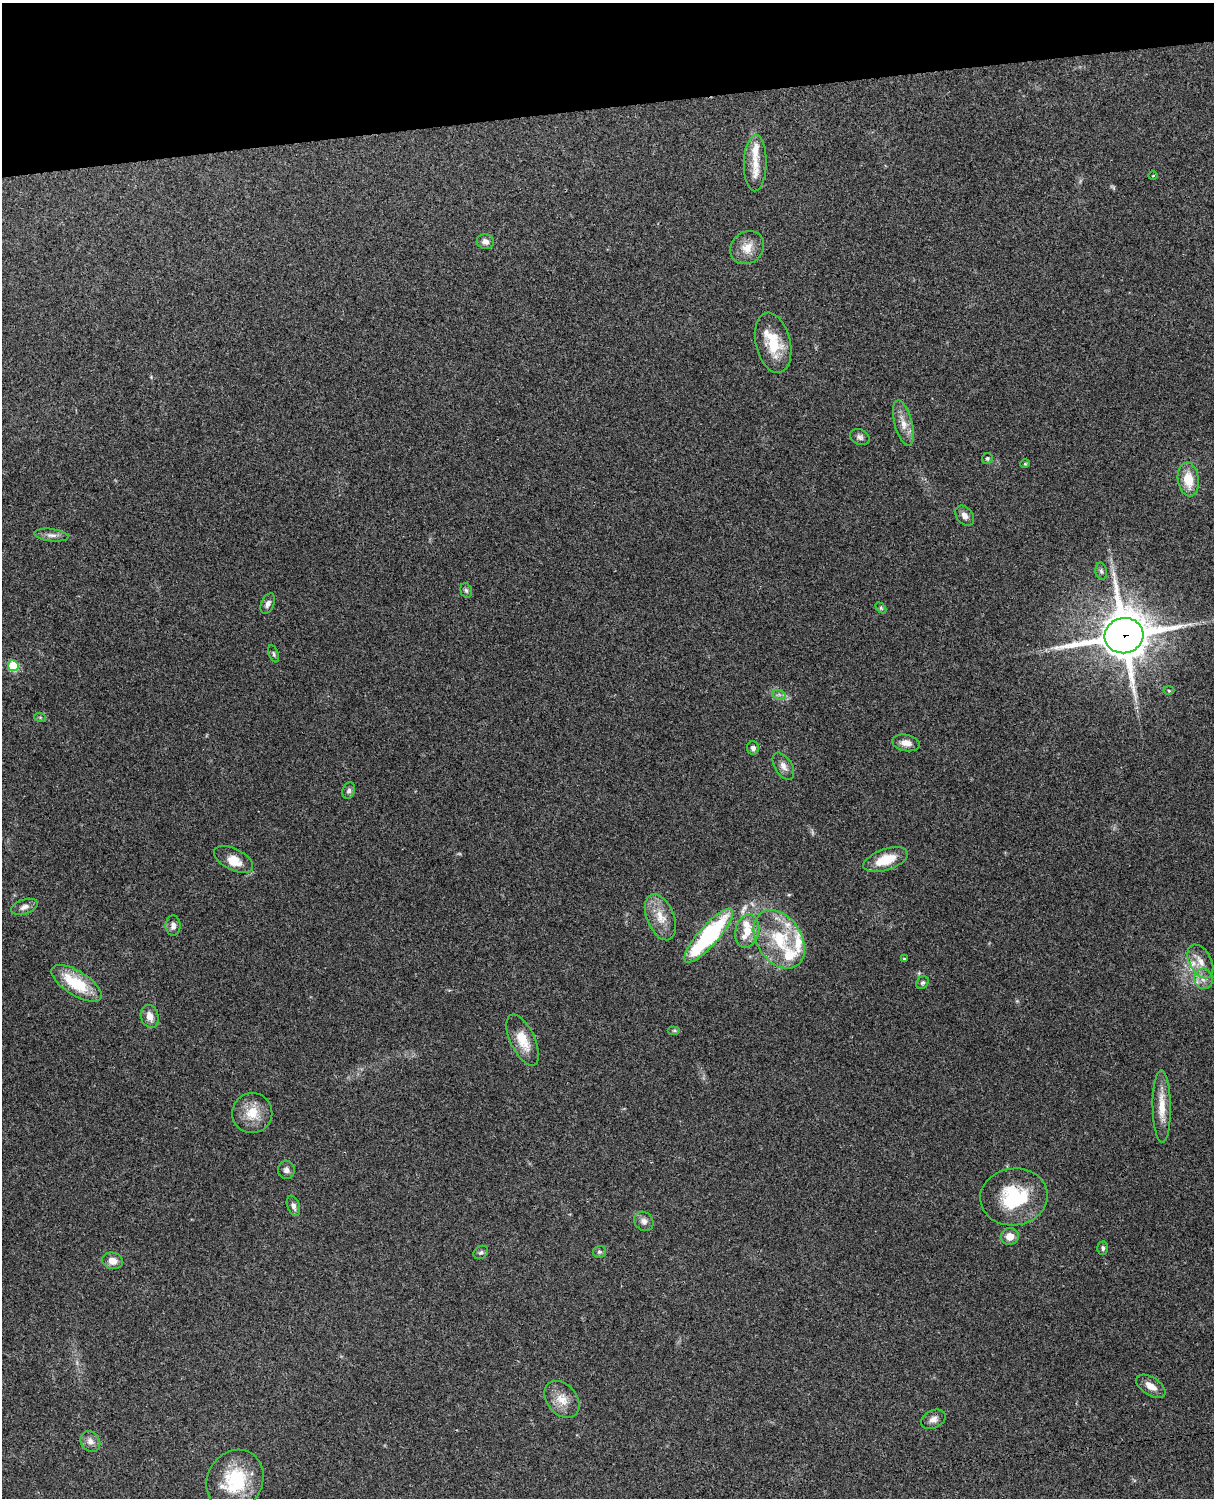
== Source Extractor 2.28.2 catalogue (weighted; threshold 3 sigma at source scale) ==
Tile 3 of 4 x 3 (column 3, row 1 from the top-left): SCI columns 2544-3755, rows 3155-4650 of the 5089 x 4927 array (HDU 1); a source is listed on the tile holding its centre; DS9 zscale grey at full resolution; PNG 1216 x 1500 px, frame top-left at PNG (2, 3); each listed source drawn as its Kron ellipse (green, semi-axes under 4 px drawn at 4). Shown black and unused: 7% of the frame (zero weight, under 3 of 4 exposures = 6% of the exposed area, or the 3 px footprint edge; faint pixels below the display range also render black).
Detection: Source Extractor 2.28.2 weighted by HDU 2 'WHT'; one run over the whole footprint, this tile lists its part. Background 0.255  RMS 0.0089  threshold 0.0398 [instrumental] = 3 sigma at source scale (4.5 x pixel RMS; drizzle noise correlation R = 1.50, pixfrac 1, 0.05/0.05 arcsec/px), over >= 5 px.
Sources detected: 69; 2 too faint to see at this stretch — neither listed nor drawn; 9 inside a brighter listed object's ellipse — not listed separately; the other 58 listed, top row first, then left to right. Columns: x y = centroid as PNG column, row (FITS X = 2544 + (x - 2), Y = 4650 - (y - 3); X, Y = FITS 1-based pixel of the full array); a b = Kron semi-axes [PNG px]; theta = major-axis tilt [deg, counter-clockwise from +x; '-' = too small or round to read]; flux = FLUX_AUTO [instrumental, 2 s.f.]
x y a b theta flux
755 163 28 11 89 17
1153 176 4 3 - 0.64
485 242 8 7 - 4.6
747 248 18 15 41 12
773 343 30 17 -77 29
903 423 23 9 -75 10
860 437 10 7 -26 3.1
987 458 5 5 - 1.6
1025 464 5 4 - 0.88
1188 479 17 10 -83 19
965 516 11 8 -50 4.7
51 535 17 6 -6 4.6
1101 571 8 5 -79 2.1
466 590 7 5 -73 2
268 604 11 6 65 3.4
881 608 6 4 -46 1.2
1124 636 19 17 13 3500
274 654 9 5 -69 1.7
13 666 5 5 - 41
1169 690 5 3 - 0.86
779 695 7 4 -19 2.2
40 717 6 4 -19 1
906 743 14 8 -10 6.5
753 748 7 6 - 2.7
783 766 15 8 -57 5.6
349 791 8 6 70 2.5
234 859 21 10 -27 12
886 860 23 10 19 23
24 907 13 7 19 4.7
660 917 24 13 -68 16
173 925 10 7 -89 4.3
747 931 17 11 76 14
709 936 35 10 48 130
779 939 32 22 -56 47
904 959 3 3 - 1.1
1200 961 18 11 -62 10
1204 979 10 9 - 6.1
76 983 29 12 -32 37
923 983 7 5 42 1.9
150 1016 12 9 -74 8.2
674 1030 6 4 0 1.4
523 1040 28 12 -65 19
1162 1106 36 9 -89 16
252 1113 20 20 - 19
286 1170 9 8 - 3.6
1014 1197 34 28 8 55
293 1206 11 6 -69 3.8
644 1221 10 9 - 4.5
1010 1236 9 8 - 8.2
1103 1248 6 5 - 2
481 1252 8 6 36 2.1
599 1252 6 6 - 1.7
113 1261 10 8 -13 7.5
1151 1386 16 9 -33 8.1
562 1399 21 15 -51 13
933 1419 13 9 26 5
90 1441 11 9 -50 5.1
235 1480 32 27 59 51
Overlapping masked pixels (flux is a lower limit): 1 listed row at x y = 1124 636